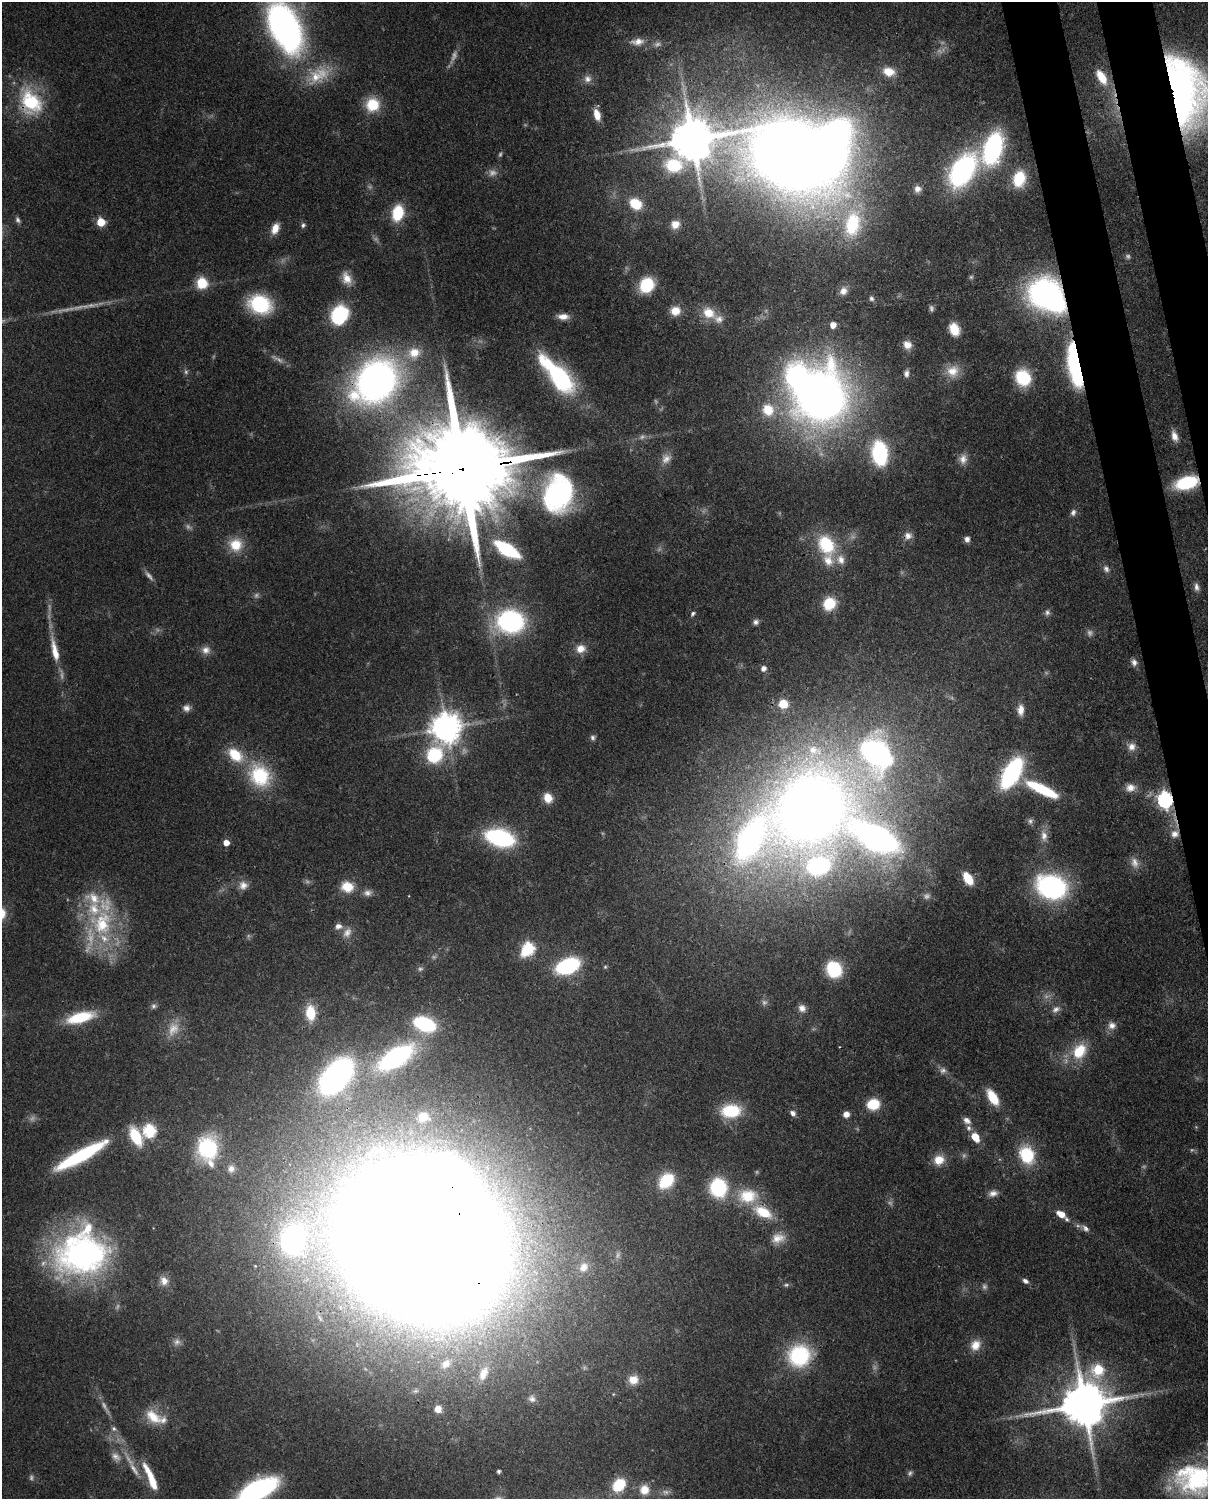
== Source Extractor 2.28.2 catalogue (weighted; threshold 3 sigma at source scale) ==
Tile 6 of 4 x 3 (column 2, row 2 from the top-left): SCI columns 1296-2501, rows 1652-3148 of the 5001 x 4912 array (HDU 1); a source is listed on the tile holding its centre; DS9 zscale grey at full resolution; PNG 1210 x 1501 px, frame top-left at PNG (2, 2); no overlay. Shown black and unused: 4% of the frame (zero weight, under 3 of 4 exposures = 7% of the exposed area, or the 3 px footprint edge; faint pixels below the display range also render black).
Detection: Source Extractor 2.28.2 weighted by HDU 2 'WHT'; one run over the whole footprint, this tile lists its part. Background 0.114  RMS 0.0043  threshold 0.0195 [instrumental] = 3 sigma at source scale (4.5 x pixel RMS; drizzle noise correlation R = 1.50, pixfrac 1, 0.05/0.05 arcsec/px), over >= 5 px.
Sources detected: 233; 44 too faint to see at this stretch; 6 inside a brighter object's white glare — not listed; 16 inside a brighter listed object's ellipse — not listed separately; the other 167 listed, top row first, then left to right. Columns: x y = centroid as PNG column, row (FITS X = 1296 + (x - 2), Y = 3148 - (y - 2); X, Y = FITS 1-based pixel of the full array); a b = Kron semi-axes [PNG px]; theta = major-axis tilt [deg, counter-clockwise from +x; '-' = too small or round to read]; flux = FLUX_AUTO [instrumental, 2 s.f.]
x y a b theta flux
285 28 38 20 -64 230
638 42 20 11 5 5.5
889 72 14 10 -14 6.9
318 75 38 20 30 18
1101 77 20 10 -60 11
587 79 11 10 - 2.9
1185 91 73 37 -78 180
31 102 38 27 -61 32
373 105 16 15 - 14
597 115 12 7 -74 5.8
692 139 16 13 45 2100
993 148 24 14 73 85
792 156 84 56 -23 890
963 170 33 19 55 87
1019 179 15 11 74 19
917 189 9 8 - 2.5
635 204 12 10 -35 13
398 213 15 10 77 19
18 220 9 6 -58 1.3
101 222 5 5 - 18
675 224 11 10 - 5.2
852 224 34 20 81 35
303 225 7 6 - 1.2
275 228 14 9 65 5
971 277 6 6 - 0.77
347 278 18 11 -66 5.8
202 283 12 11 - 12
647 285 13 11 53 23
843 291 10 9 - 3.3
1044 293 26 21 45 120
871 298 7 6 - 1.2
260 304 19 15 -19 39
675 311 11 10 - 6.3
709 313 19 14 -30 8.7
339 315 15 12 59 47
563 316 14 7 -1 3.8
833 325 5 5 - 5.6
954 329 12 9 -67 10
907 345 10 9 - 4.3
1074 365 48 13 -80 65
953 371 18 16 20 7.9
906 373 10 6 82 1.9
559 376 40 15 -49 74
1023 378 14 12 -56 27
376 381 50 38 46 190
820 396 48 44 73 370
768 410 15 14 - 11
1174 436 12 7 -73 3.7
880 453 19 12 -84 49
666 458 15 12 51 4.3
963 459 14 11 83 3.7
463 469 42 22 7 14000
1186 483 18 10 16 35
558 493 40 30 80 84
1073 512 9 7 73 1.7
908 536 11 9 -8 2.8
967 539 7 6 - 1.8
236 545 17 16 - 11
826 545 27 20 -58 24
507 549 19 8 -32 41
1106 569 10 8 -62 2.1
1197 587 12 7 -80 2.2
829 604 12 10 53 16
1047 612 9 8 - 1.7
693 613 7 5 44 1.1
510 621 20 17 -1 90
756 622 7 6 - 1.6
580 649 11 10 - 4.8
206 650 12 11 - 3.5
55 651 36 9 -78 10
1134 662 9 8 - 2.2
763 668 5 5 - 2.6
783 704 7 7 - 11
186 708 10 9 - 2.6
1020 710 13 8 -89 4.1
446 727 9 9 - 830
593 737 7 6 - 1.3
1132 746 11 10 - 3.4
876 753 39 28 -57 120
235 755 22 15 -41 15
434 755 16 13 50 32
1012 773 22 11 60 83
260 776 32 26 -55 30
1130 787 13 10 4 4.1
1042 789 36 9 -26 28
548 798 10 8 -64 6.5
1165 800 7 6 - 140
810 808 62 48 65 490
1030 821 9 7 81 1.6
1175 834 12 10 34 4
1044 836 17 9 -83 4.6
875 837 69 28 -34 210
500 838 20 12 -16 75
750 839 75 38 48 190
226 843 5 5 - 5.5
1135 863 16 10 -68 3.8
819 865 63 45 -65 80
968 878 12 7 -58 12
243 885 12 11 - 3.8
347 887 14 12 -13 9.2
1052 887 21 16 -18 110
367 893 12 8 0 2.4
102 923 44 35 90 49
338 926 10 8 8 2.6
528 949 8 6 50 54
568 966 17 11 21 56
605 967 5 5 - 0.68
834 969 12 10 -60 33
154 1006 9 7 43 1.5
802 1008 10 9 - 2.8
1056 1009 12 8 31 2.6
310 1013 15 9 -86 13
80 1017 27 10 15 23
424 1024 22 13 -20 36
1112 1025 12 10 22 3.2
1079 1051 20 15 54 16
396 1057 37 17 31 86
943 1070 10 9 - 2.2
336 1076 38 23 49 130
993 1097 17 8 -58 13
873 1104 9 8 - 18
731 1111 19 13 4 24
793 1113 8 6 -45 2
846 1114 7 7 - 3
423 1117 12 10 -9 6.7
967 1120 11 8 -35 2.6
149 1130 6 6 - 62
136 1137 19 10 -63 19
975 1137 8 5 -59 11
207 1148 23 19 -86 39
81 1155 60 11 29 49
1027 1155 20 16 -66 22
939 1160 14 12 16 6.8
231 1169 10 9 - 2.4
666 1181 18 14 48 19
718 1188 15 14 - 40
993 1193 11 9 18 2.8
748 1196 29 21 -2 18
1061 1214 9 5 -31 6.3
1085 1228 11 7 -45 2
778 1238 20 14 13 6.6
293 1240 34 28 81 92
422 1242 96 76 -36 4100
83 1254 61 47 10 140
583 1267 12 10 46 3.7
164 1281 12 11 - 4.1
1025 1281 7 5 -30 1.7
975 1345 14 11 56 6
799 1355 23 23 - 39
446 1364 12 9 45 3.6
1098 1370 7 6 - 32
483 1373 16 9 65 4.7
633 1380 11 11 - 5.5
532 1399 11 9 -43 2.4
1083 1404 15 12 9 2400
438 1409 7 7 - 4.6
153 1417 26 15 -35 11
114 1429 7 6 - 1.5
116 1457 15 11 -43 4.3
134 1469 24 7 -57 5.5
499 1471 4 4 - 1.1
151 1478 35 7 -67 13
1198 1478 53 30 6 68
619 1485 11 9 45 19
258 1490 29 13 24 100
644 1490 11 11 - 5.8
665 1492 10 7 -1 1.9
Overlapping masked pixels (flux is a lower limit): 17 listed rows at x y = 1101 77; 1185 91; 31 102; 692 139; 792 156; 1044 293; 1074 365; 376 381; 463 469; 1186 483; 1012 773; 1165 800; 810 808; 1175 834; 875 837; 293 1240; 422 1242
Isophote crosses this tile's border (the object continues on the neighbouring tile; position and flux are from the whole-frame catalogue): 5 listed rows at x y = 285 28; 1185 91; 792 156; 1198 1478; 258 1490